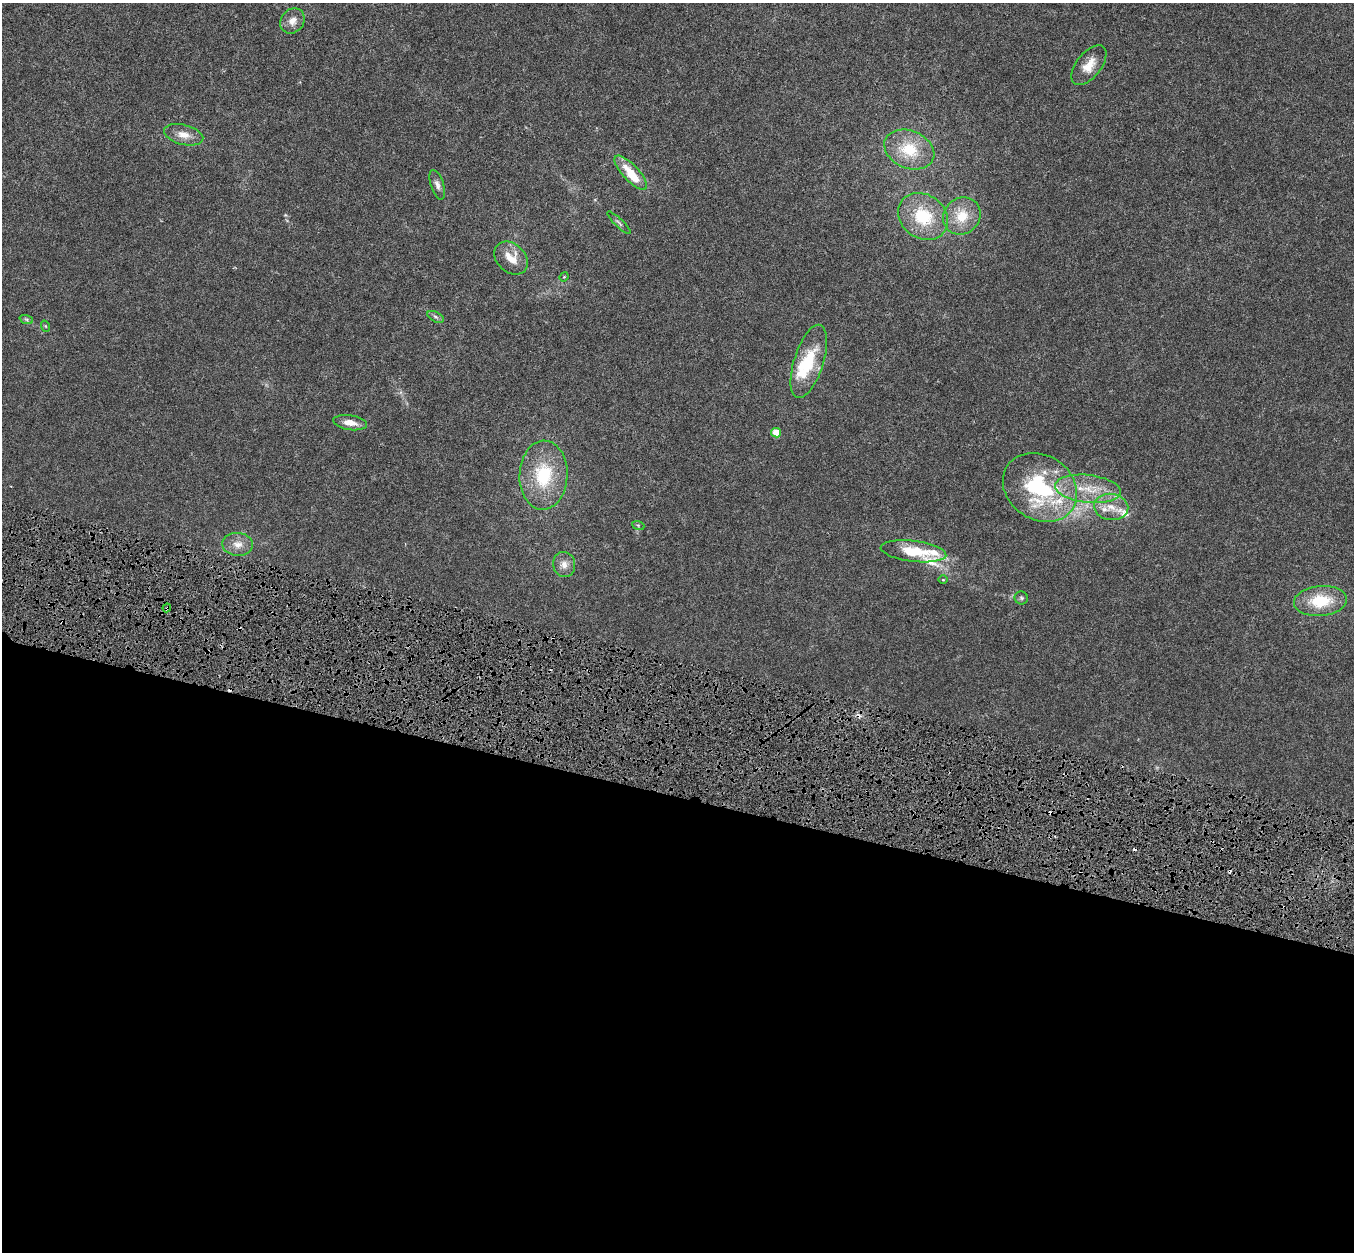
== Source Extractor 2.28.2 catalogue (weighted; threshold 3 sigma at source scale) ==
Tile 14 of 4 x 4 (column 2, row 4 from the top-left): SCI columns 1364-2715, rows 328-1577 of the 5422 x 5593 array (HDU 1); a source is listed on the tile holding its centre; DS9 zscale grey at full resolution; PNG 1356 x 1254 px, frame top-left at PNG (2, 3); each listed source drawn as its Kron ellipse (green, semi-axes under 4 px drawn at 4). Shown black and unused: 37% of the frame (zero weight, under 4 of 8 exposures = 1% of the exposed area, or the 3 px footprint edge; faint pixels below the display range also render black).
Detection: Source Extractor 2.28.2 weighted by HDU 2 'WHT'; one run over the whole footprint, this tile lists its part. Background 0.00445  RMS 9.8e-04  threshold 0.004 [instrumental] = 3 sigma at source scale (4.09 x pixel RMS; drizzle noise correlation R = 1.36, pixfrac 0.8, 0.0396/0.0396 arcsec/px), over >= 5 px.
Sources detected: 44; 1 inside a brighter object's white glare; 7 cosmic-ray / hot-pixel residue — neither listed nor drawn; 7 inside a brighter listed object's ellipse — not listed separately; the other 29 listed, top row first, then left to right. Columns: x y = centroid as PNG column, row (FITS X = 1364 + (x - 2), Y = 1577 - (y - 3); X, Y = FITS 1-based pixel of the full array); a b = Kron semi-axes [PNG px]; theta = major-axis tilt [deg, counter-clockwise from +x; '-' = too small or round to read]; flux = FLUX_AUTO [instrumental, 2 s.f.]
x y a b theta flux
292 21 13 11 49 0.72
1089 65 23 12 51 1.3
184 135 20 10 -14 0.98
909 149 26 18 -24 3.1
631 173 22 8 -47 1.9
437 185 15 6 -72 0.43
923 216 26 22 -36 4.2
962 216 19 17 42 2.1
619 223 16 4 -44 0.22
511 258 19 14 -44 1.5
564 277 5 4 - 0.092
436 317 9 5 -27 0.2
26 319 7 4 -19 0.16
45 326 6 3 -70 0.083
809 361 38 14 72 3.6
350 423 17 7 -9 0.8
776 433 5 4 - 1.4
543 475 34 24 88 5.1
1040 487 39 32 -34 10
1088 489 33 14 -6 2.8
1111 507 17 13 -8 1.4
638 525 6 4 -19 0.11
238 544 15 11 -4 0.88
913 551 33 10 -7 3.2
564 564 12 11 - 0.7
943 580 4 3 - 0.068
1021 598 7 6 - 0.19
1320 601 26 15 5 3.3
167 608 4 3 - 0.15
Overlapping masked pixels (flux is a lower limit): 1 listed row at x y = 167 608